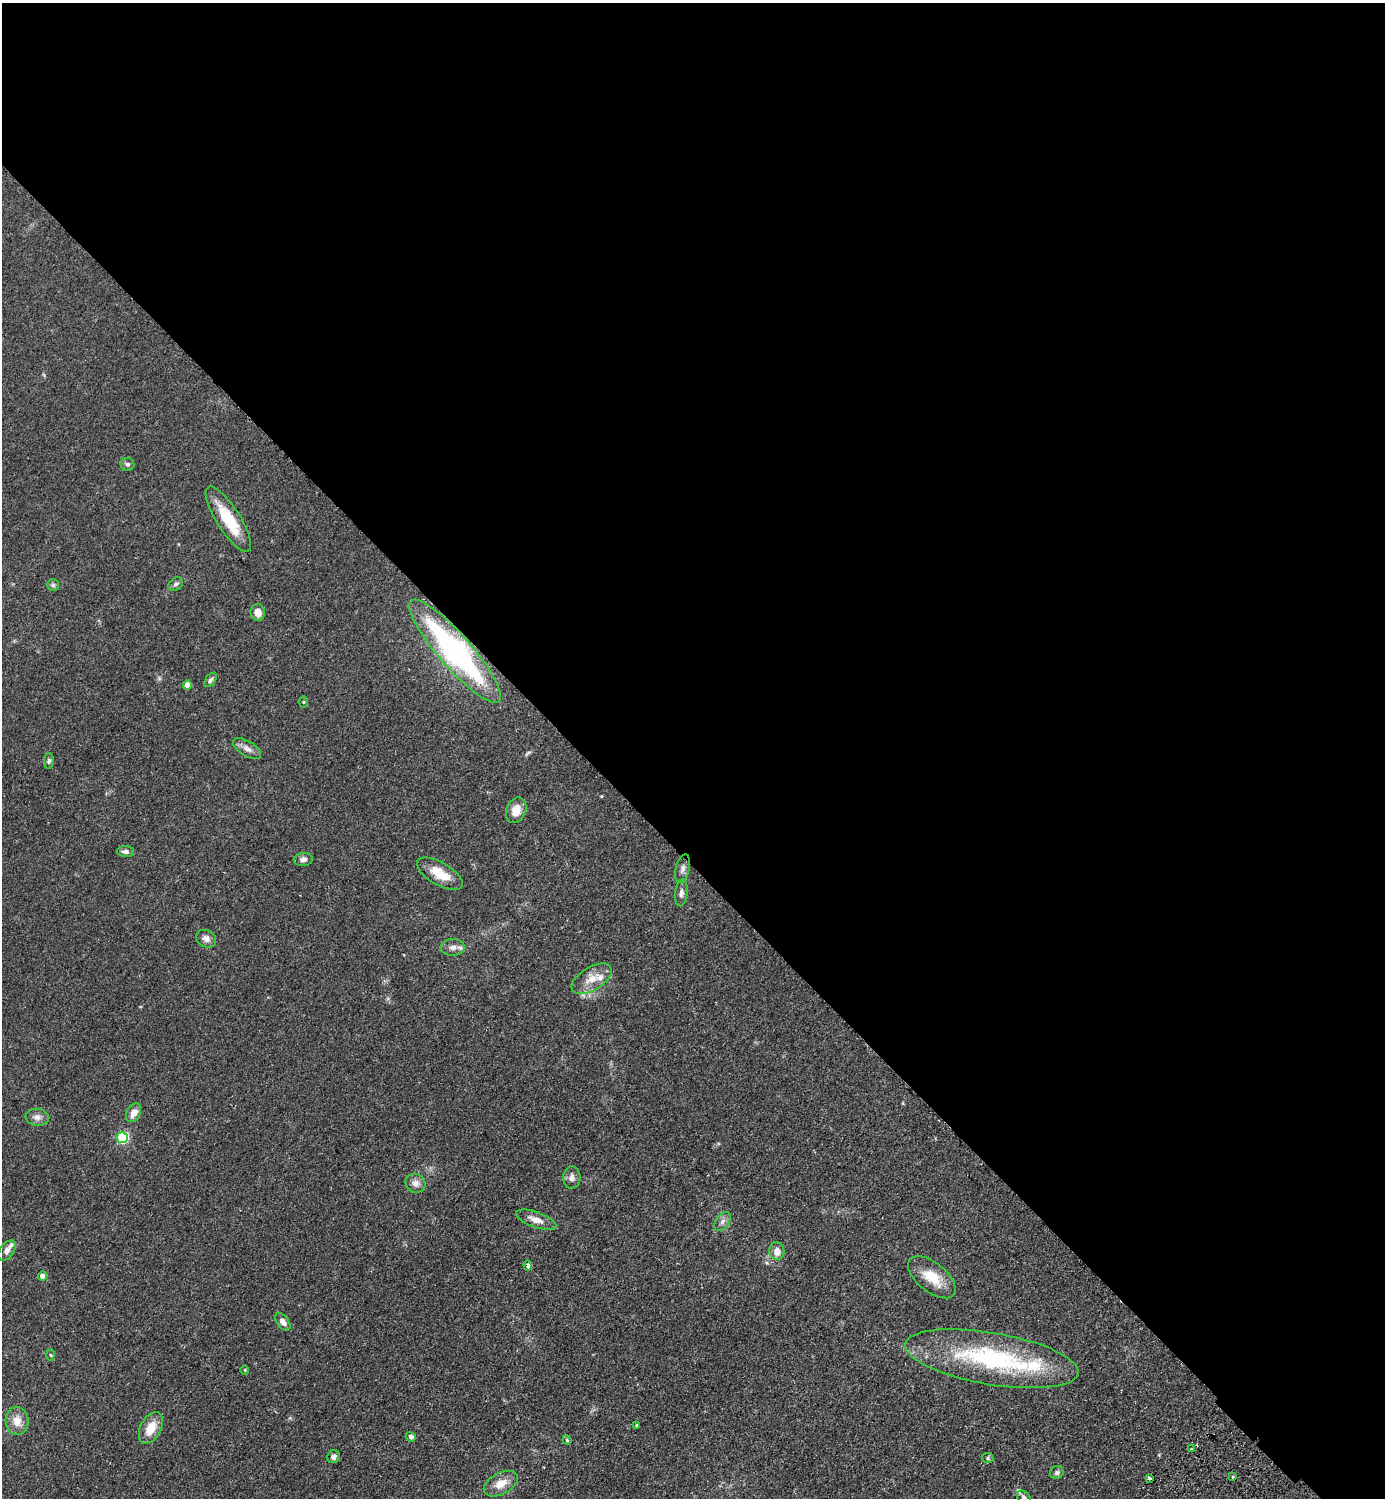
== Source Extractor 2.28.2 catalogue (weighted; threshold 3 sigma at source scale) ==
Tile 3 of 4 x 4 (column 3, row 1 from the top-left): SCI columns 3108-4490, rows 4533-6028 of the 6074 x 6069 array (HDU 1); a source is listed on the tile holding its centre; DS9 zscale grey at full resolution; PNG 1387 x 1500 px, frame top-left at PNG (2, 3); each listed source drawn as its Kron ellipse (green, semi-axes under 4 px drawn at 4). Shown black and unused: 58% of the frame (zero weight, under 2 of 3 exposures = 3% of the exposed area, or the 3 px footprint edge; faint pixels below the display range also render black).
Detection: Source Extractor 2.28.2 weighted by HDU 2 'WHT'; one run over the whole footprint, this tile lists its part. Background 0.0793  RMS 0.0085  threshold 0.0385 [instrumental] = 3 sigma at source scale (4.5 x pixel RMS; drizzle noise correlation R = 1.50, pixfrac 1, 0.05/0.05 arcsec/px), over >= 5 px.
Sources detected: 53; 4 inside a brighter listed object's ellipse — not listed separately; the other 49 listed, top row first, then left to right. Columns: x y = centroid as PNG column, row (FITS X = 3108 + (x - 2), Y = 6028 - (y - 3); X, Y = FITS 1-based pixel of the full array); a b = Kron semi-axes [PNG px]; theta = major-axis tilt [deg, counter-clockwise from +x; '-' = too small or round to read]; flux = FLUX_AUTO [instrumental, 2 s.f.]
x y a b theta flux
127 464 7 6 - 1.9
228 519 38 12 -58 34
176 584 8 6 37 2.1
53 585 6 6 - 1.6
258 613 8 7 - 7.2
455 651 67 16 -49 180
210 680 8 5 51 2.1
187 685 4 4 - 7.2
303 702 6 4 -90 0.9
247 749 16 7 -32 5
49 761 8 5 88 1.5
516 810 13 9 66 10
125 852 8 5 -3 3.1
303 859 9 6 7 3
683 869 14 6 75 3.7
440 874 25 11 -30 17
681 893 13 6 85 3.5
206 939 10 8 -29 4.8
453 947 12 8 3 4.5
592 979 22 11 31 12
134 1113 10 6 61 7.8
37 1117 11 8 -6 4.4
122 1138 5 5 - 78
572 1177 11 8 88 4.2
415 1183 10 9 - 5.1
536 1220 21 7 -20 8
723 1221 11 6 55 3.4
7 1250 11 7 52 4.5
777 1251 9 7 -85 7.7
528 1265 5 4 - 2.7
43 1276 4 4 - 9.1
932 1277 28 14 -39 20
283 1322 10 5 -54 4.4
50 1355 5 3 - 0.83
992 1359 88 26 -10 120
245 1370 4 3 - 0.67
17 1421 14 11 -86 9.6
637 1425 3 3 - 0.86
151 1428 17 10 63 15
411 1437 5 5 - 2.9
567 1440 5 4 - 0.92
1191 1449 3 2 - 1.2
334 1457 7 6 - 3.3
988 1458 6 5 - 1.4
1057 1473 7 6 - 2.3
1233 1477 3 3 - 0.96
1149 1478 3 3 - 3.7
501 1484 18 10 29 11
1024 1498 8 5 -43 2.4
Overlapping masked pixels (flux is a lower limit): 1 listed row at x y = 455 651
Isophote crosses this tile's border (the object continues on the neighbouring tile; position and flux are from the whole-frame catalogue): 1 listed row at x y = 1024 1498